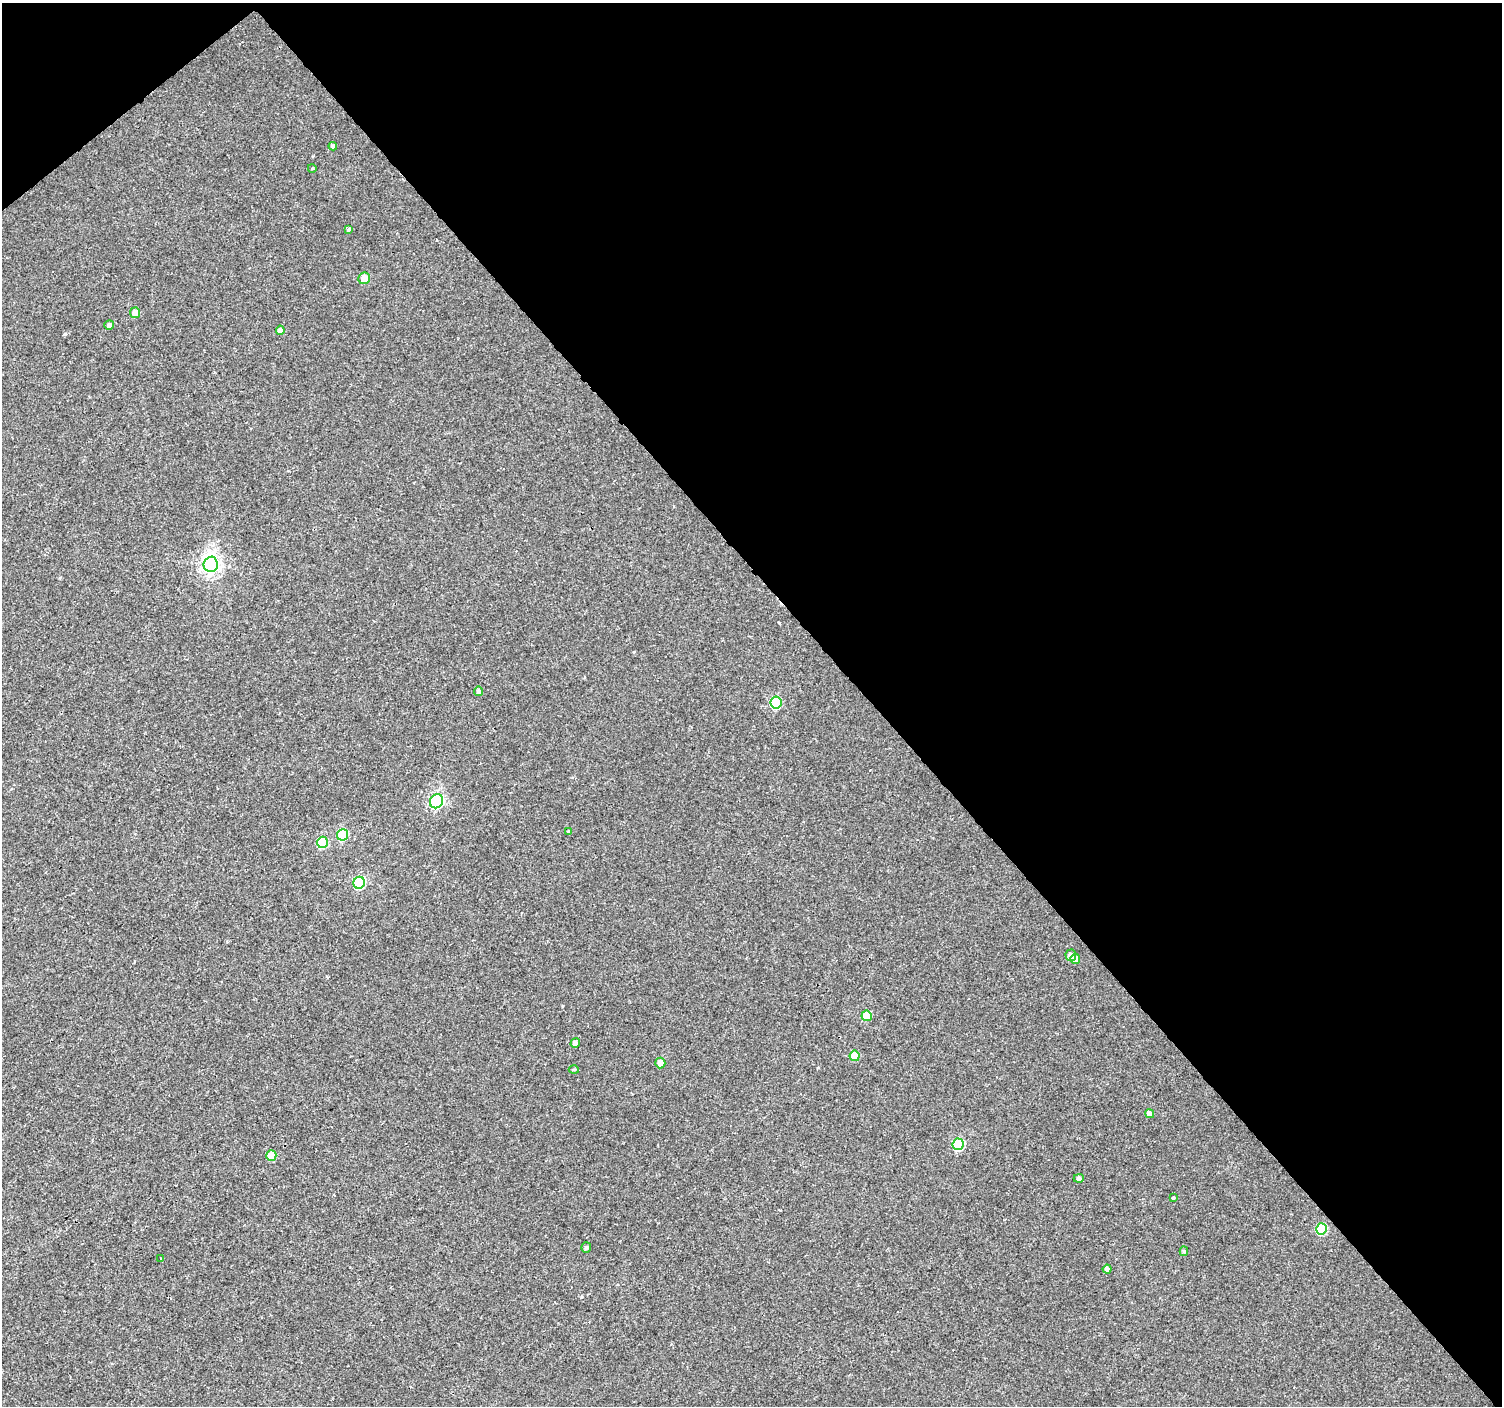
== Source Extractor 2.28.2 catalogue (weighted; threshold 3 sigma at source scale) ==
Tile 3 of 4 x 4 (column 3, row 1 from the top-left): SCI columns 3008-4507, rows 4418-5821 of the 6008 x 5965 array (HDU 1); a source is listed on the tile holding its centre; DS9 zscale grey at full resolution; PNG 1504 x 1408 px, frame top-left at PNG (2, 3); each listed source drawn as its Kron ellipse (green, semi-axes under 4 px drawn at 4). Shown black and unused: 43% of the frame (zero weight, under 2 of 3 exposures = <1% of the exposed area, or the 3 px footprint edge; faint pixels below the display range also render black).
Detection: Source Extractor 2.28.2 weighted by HDU 2 'WHT'; one run over the whole footprint, this tile lists its part. Background 0.00282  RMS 0.0023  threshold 0.0105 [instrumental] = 3 sigma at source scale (4.5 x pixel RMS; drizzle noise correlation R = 1.50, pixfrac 1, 0.0396/0.0396 arcsec/px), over >= 5 px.
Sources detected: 35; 3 cosmic-ray / hot-pixel residue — neither listed nor drawn; the other 32 listed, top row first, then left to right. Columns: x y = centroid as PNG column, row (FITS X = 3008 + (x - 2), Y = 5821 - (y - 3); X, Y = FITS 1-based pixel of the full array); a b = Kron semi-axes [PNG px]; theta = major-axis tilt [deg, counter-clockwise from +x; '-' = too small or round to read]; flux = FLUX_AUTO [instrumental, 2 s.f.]
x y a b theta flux
333 146 4 3 - 1.1
312 168 4 3 - 0.24
348 229 4 3 - 1.2
364 278 6 5 - 3.9
135 313 5 5 - 2.4
109 325 5 4 - 0.89
280 330 4 4 - 0.9
211 564 8 7 - 100
479 691 5 4 - 0.67
776 702 6 5 - 13
436 801 7 6 - 42
568 831 4 3 - 0.32
342 835 6 5 - 11
322 842 6 5 - 12
359 883 6 5 - 19
1071 955 6 5 - 1.2
1075 959 5 5 - 2.5
867 1016 5 5 - 4.8
575 1043 5 4 - 1.1
855 1056 5 5 - 3.9
660 1063 5 5 - 2
574 1070 5 3 - 0.23
1149 1114 4 4 - 1.3
958 1144 6 5 - 16
271 1156 5 5 - 5.4
1079 1178 5 4 - 0.68
1173 1198 3 3 - 0.77
1322 1229 5 5 - 13
586 1248 5 5 - 0.48
1184 1251 5 4 - 0.34
161 1258 3 3 - 0.5
1107 1269 4 4 - 0.8
Unlisted compact peaks at least as high as the median listed source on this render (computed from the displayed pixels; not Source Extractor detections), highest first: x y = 65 334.